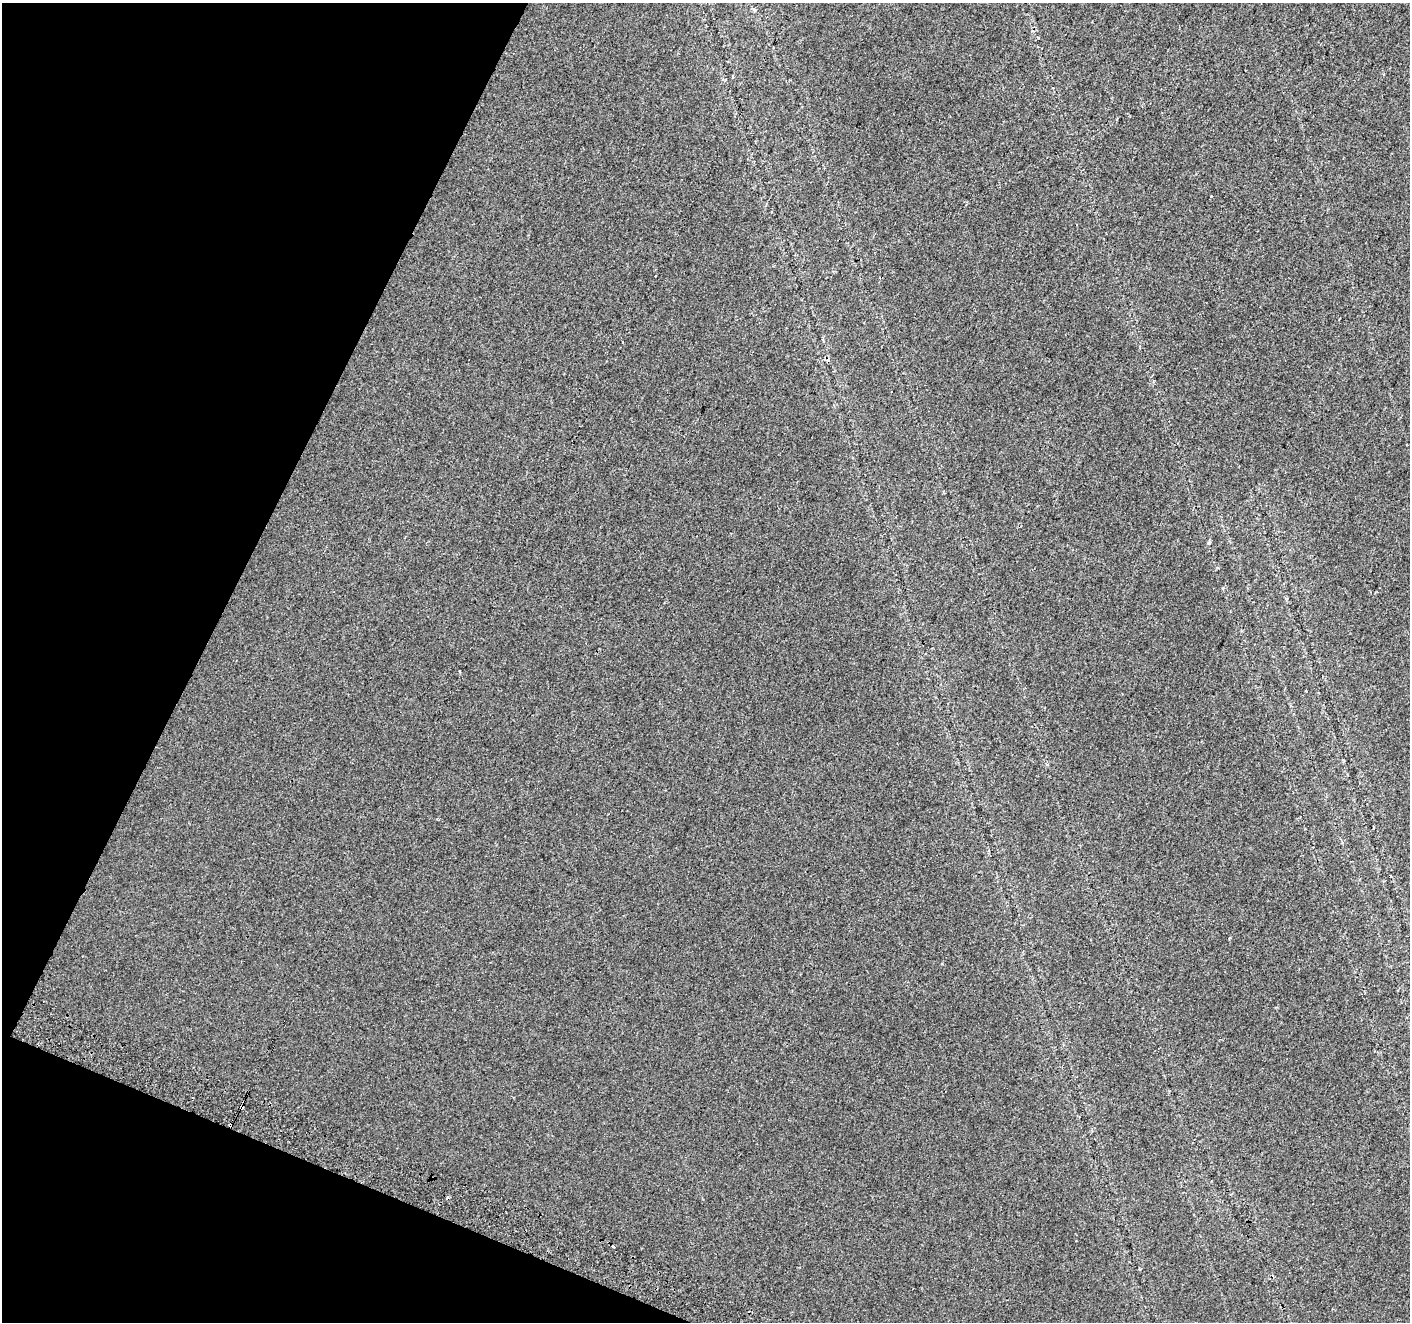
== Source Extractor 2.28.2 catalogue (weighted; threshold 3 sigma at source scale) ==
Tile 9 of 4 x 4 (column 1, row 3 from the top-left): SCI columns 18-1425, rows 1566-2885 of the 5675 x 5835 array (HDU 1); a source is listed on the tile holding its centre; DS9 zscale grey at full resolution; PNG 1412 x 1324 px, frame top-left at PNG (2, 3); no overlay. Shown black and unused: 20% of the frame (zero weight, under 2 of 3 exposures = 2% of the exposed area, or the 3 px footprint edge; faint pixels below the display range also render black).
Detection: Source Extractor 2.28.2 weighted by HDU 2 'WHT'; one run over the whole footprint, this tile lists its part. Background 0.00739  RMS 0.0069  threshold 0.0312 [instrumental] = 3 sigma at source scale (4.5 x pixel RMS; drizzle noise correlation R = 1.50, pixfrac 1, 0.0396/0.0396 arcsec/px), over >= 5 px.
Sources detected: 12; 6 cosmic-ray / hot-pixel residue — not listed; the other 6 listed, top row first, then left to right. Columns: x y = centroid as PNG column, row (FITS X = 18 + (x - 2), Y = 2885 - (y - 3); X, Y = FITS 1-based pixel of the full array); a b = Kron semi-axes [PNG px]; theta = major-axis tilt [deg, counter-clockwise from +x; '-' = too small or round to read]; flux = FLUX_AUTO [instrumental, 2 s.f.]
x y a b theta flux
754 10 6 5 - 1.1
1211 196 3 2 - 0.72
622 342 3 2 - 1
1209 543 5 4 - 0.96
242 1107 4 3 - 4.6
613 1247 3 3 - 8
Overlapping masked pixels (flux is a lower limit): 2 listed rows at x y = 242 1107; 613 1247